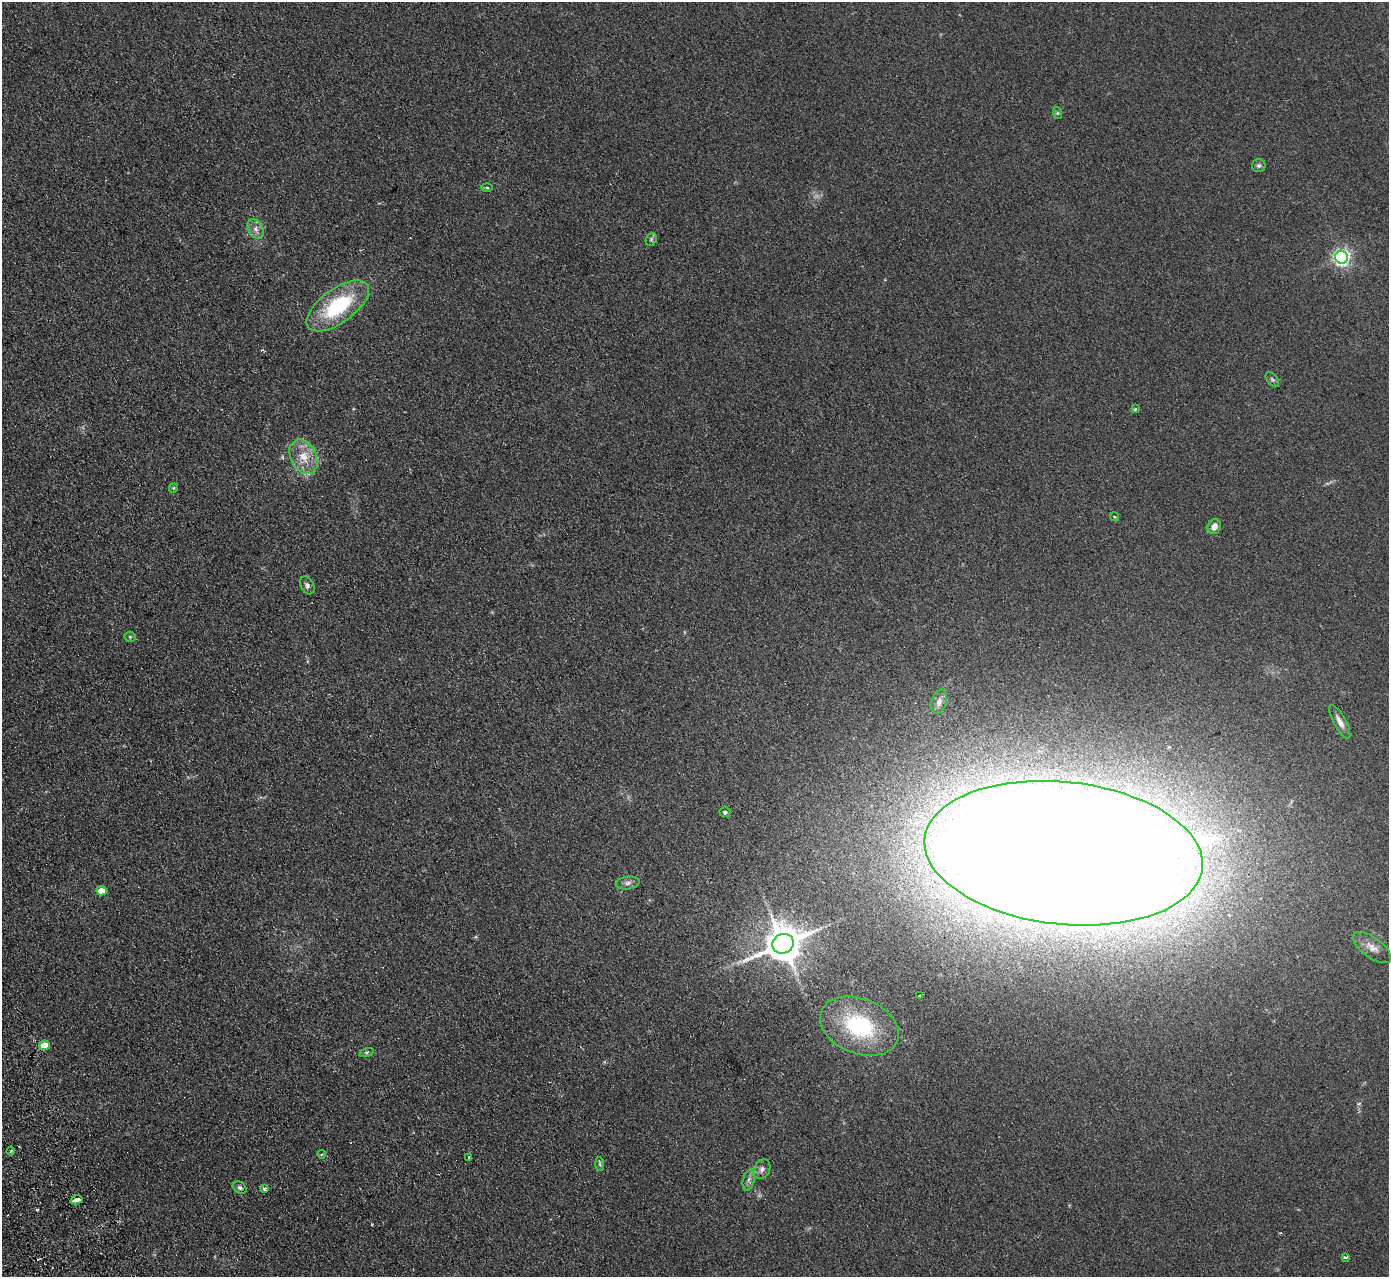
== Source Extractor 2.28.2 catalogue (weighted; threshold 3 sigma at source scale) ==
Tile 7 of 4 x 4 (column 3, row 2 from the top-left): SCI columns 2831-4217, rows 2730-4004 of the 5659 x 5589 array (HDU 1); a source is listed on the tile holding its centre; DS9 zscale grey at full resolution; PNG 1391 x 1279 px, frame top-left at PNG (2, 2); each listed source drawn as its Kron ellipse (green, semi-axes under 4 px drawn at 4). Shown black and unused: <1% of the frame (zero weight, under 2 of 3 exposures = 3% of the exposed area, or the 3 px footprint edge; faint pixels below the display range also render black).
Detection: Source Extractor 2.28.2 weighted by HDU 2 'WHT'; one run over the whole footprint, this tile lists its part. Background 0.126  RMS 0.012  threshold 0.0538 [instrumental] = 3 sigma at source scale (4.5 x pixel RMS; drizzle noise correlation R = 1.50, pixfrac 1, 0.05/0.05 arcsec/px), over >= 5 px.
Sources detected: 40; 3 cosmic-ray / hot-pixel residue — neither listed nor drawn; the other 37 listed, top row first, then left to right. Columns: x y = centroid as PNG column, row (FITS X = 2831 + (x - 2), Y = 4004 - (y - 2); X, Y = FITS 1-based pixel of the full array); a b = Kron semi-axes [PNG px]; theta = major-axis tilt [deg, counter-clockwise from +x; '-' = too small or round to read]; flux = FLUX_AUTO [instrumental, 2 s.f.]
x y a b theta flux
1058 113 6 4 -71 1.4
1259 165 6 6 - 2.9
487 188 6 4 -1 1.4
256 229 11 7 -61 6.1
651 239 7 5 69 2.2
1341 257 6 6 - 370
338 306 36 17 36 92
1272 380 8 5 -52 2.4
1135 409 3 3 - 1.6
304 457 18 13 -63 21
173 488 5 4 - 1.3
1114 517 5 3 - 0.98
1214 526 8 6 68 7
307 585 9 6 -61 3.7
130 637 5 5 - 1.7
939 702 12 7 74 6.4
1340 722 18 6 -61 7.6
725 812 5 5 - 2.5
1063 853 140 71 -6 7200
628 883 12 6 6 4.5
102 891 5 4 - 19
783 944 11 9 25 3000
1372 948 22 10 -36 12
920 995 3 2 - 1.7
859 1026 41 27 -21 89
44 1045 5 5 - 22
367 1052 7 3 19 1.8
11 1151 4 3 - 1.5
321 1154 4 3 - 1.2
469 1157 3 2 - 1.4
600 1164 7 4 -88 1.8
762 1169 10 8 59 5.3
749 1180 11 5 74 4.2
240 1188 7 5 -32 3
264 1189 4 3 - 2.2
77 1200 6 3 15 25
1345 1257 3 3 - 9.5
Overlapping masked pixels (flux is a lower limit): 1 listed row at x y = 1063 853